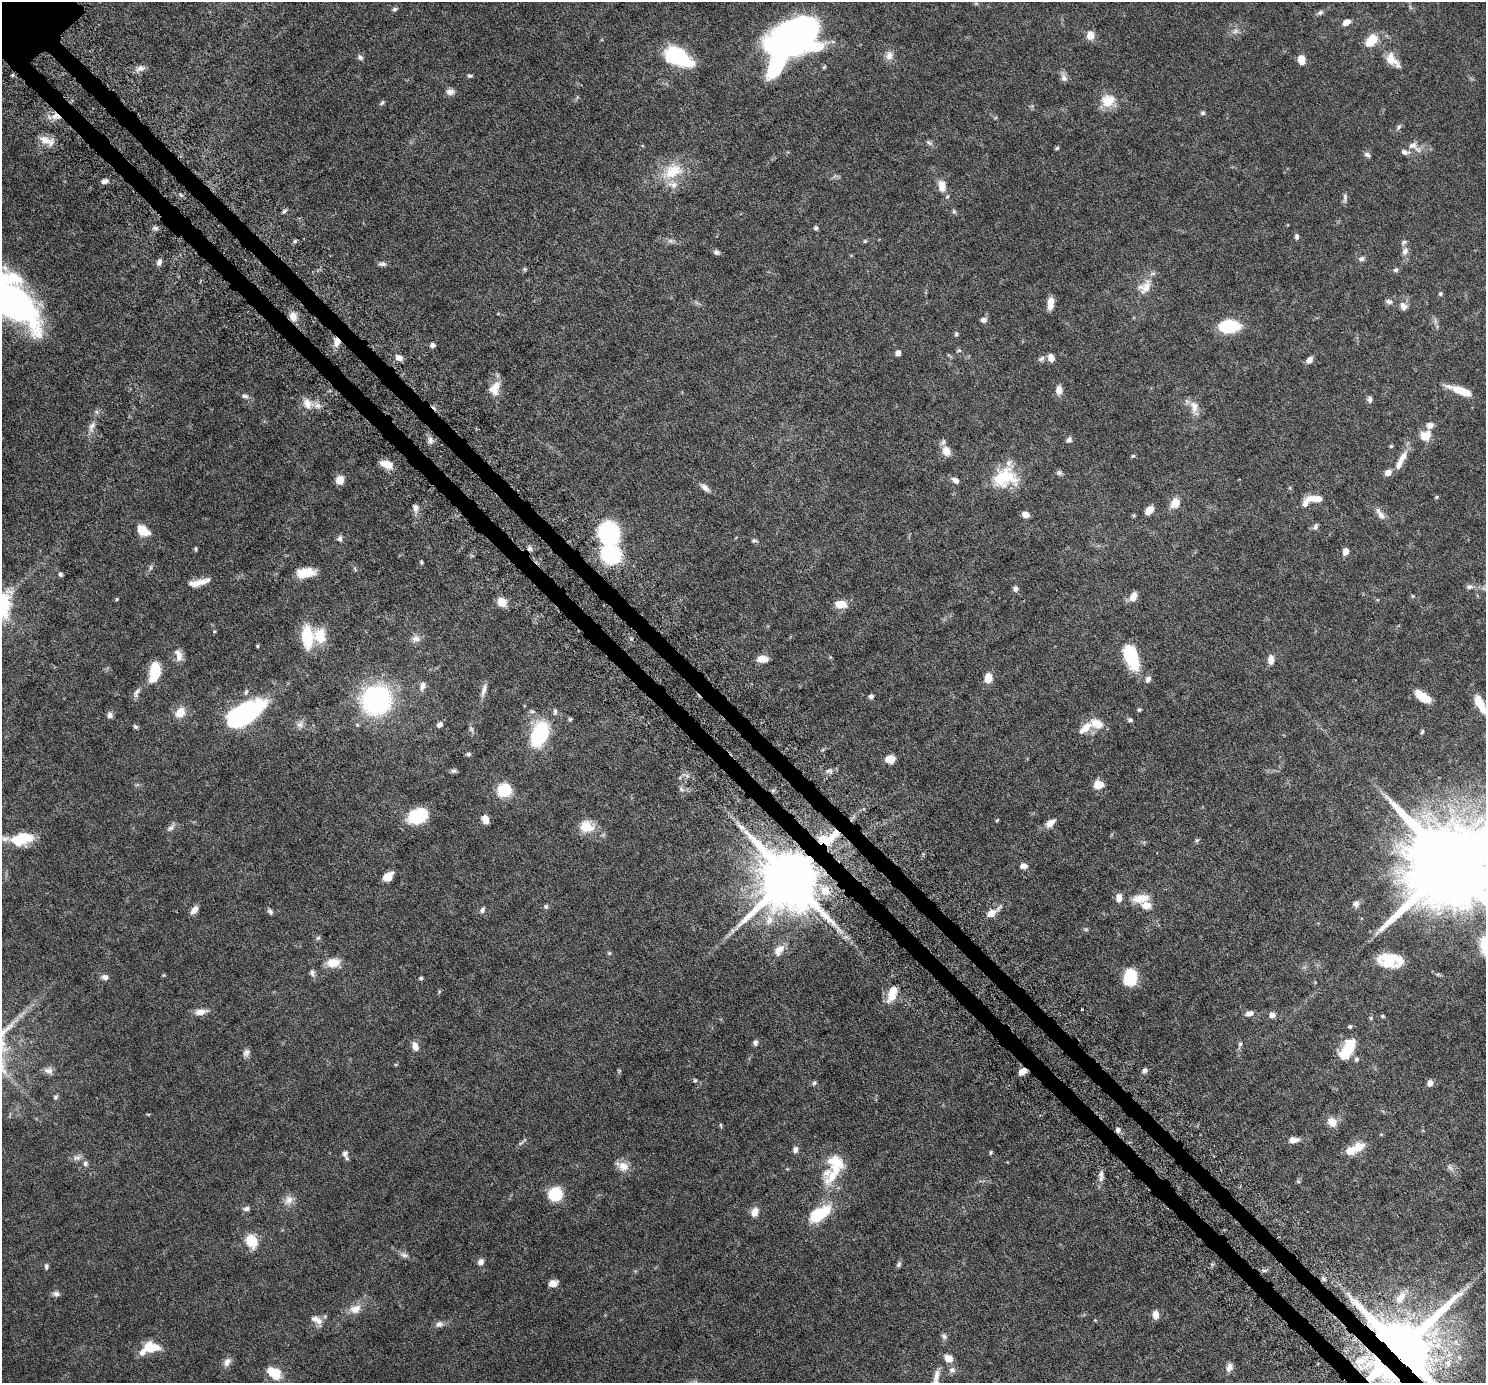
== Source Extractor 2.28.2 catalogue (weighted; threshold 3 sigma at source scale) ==
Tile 6 of 4 x 4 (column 2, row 2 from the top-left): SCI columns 1555-3038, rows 3109-4489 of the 6076 x 6075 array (HDU 1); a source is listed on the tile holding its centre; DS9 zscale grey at full resolution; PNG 1488 x 1385 px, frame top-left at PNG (2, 2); no overlay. Shown black and unused: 3% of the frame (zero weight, under 6 of 12 exposures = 4% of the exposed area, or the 3 px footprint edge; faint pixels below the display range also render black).
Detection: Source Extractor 2.28.2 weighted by HDU 2 'WHT'; one run over the whole footprint, this tile lists its part. Background 0.0542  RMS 0.0019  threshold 0.00759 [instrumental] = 3 sigma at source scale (4.09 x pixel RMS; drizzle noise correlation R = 1.36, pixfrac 0.8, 0.05/0.05 arcsec/px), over >= 5 px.
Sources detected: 285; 5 inside a brighter object's white glare — not listed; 18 inside a brighter listed object's ellipse — not listed separately; the other 262 listed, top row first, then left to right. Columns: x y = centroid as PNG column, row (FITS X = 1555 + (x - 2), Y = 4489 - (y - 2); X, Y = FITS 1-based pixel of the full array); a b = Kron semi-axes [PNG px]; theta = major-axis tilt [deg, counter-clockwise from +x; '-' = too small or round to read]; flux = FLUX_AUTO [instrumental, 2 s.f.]
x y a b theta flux
394 9 7 6 - 0.32
1320 13 8 6 32 0.44
1346 22 8 5 36 1.2
1235 31 10 6 21 0.63
798 33 38 31 22 61
1090 35 7 7 - 2
1372 40 15 9 47 3.5
889 55 13 10 77 1.1
678 56 23 12 -26 17
360 57 7 6 - 0.46
1301 59 7 5 -77 2.7
1392 60 24 12 -43 2.4
141 68 13 8 14 0.85
12 75 4 3 - 0.24
470 76 6 4 -6 0.29
1064 78 12 8 -67 0.73
450 92 11 8 1 0.77
1108 100 18 15 29 3.1
382 102 7 5 50 0.3
1203 113 6 5 - 0.33
56 116 13 9 -6 1.4
1399 127 7 5 69 0.35
46 140 22 8 -21 1.7
929 143 9 5 -41 0.39
1413 145 13 10 12 1.2
1057 148 5 4 - 0.25
1367 155 8 6 -33 0.49
673 171 30 19 27 5.5
105 181 7 5 4 0.6
942 186 16 10 -86 1.8
1345 198 13 5 86 0.5
284 211 7 4 29 0.32
954 211 6 5 - 0.27
155 228 8 5 -26 0.39
816 228 6 5 - 0.31
1297 237 7 5 90 0.4
295 241 5 4 - 0.24
670 241 9 5 -19 0.52
865 241 5 4 - 0.21
1405 251 11 8 66 0.82
716 252 7 6 - 0.47
1361 259 8 6 16 0.47
159 262 8 6 52 0.55
382 264 10 5 1 0.53
524 269 6 5 - 0.27
1396 270 7 6 - 0.32
1145 287 24 15 50 2.5
1440 294 5 5 - 0.24
9 298 85 27 -41 58
1389 301 9 6 -19 0.5
1050 303 12 6 85 1.6
1403 306 10 8 -47 0.94
293 316 12 9 -70 1.4
983 320 8 6 -8 0.56
1229 326 13 8 2 14
956 334 6 5 - 0.27
337 342 12 7 86 1.3
432 345 5 5 - 0.55
959 350 7 5 16 0.26
898 353 5 5 - 0.82
399 358 8 6 -16 0.96
1051 358 7 6 - 1.3
1041 359 10 6 30 0.47
1309 360 7 5 44 0.91
494 388 18 12 64 2.3
1059 390 10 7 -89 1.2
1461 391 25 7 -20 3.8
245 396 10 6 -16 0.5
1369 399 9 6 -77 0.47
307 404 13 9 -76 1.6
317 406 9 6 0 0.73
1194 407 17 11 -80 1.6
92 426 16 8 70 1.1
1425 435 14 12 37 2.1
430 440 9 7 -84 0.66
1069 440 8 6 42 0.48
1391 446 4 4 - 0.19
946 451 12 9 -63 1.9
1133 456 6 4 40 0.22
1403 457 18 8 58 1.7
387 464 12 7 -17 2.1
1059 472 7 7 - 0.4
1388 473 8 7 - 1
1005 477 26 22 2 7.7
339 480 7 6 - 2.3
955 480 10 6 -31 0.75
705 488 15 6 -41 0.79
1290 488 6 3 -72 0.19
1437 497 4 4 - 0.2
1315 499 23 7 -1 2
1175 503 9 7 55 2.6
415 507 9 6 90 0.68
1149 510 9 6 47 1.7
1025 514 7 6 - 1.1
1380 514 19 7 -55 1.1
1134 515 6 4 72 0.18
1316 527 9 6 73 0.45
142 530 12 8 -31 3.3
609 533 15 14 - 23
340 538 9 7 87 0.52
754 540 9 4 -8 0.31
196 549 7 3 -90 0.2
530 549 8 6 -42 0.49
1345 551 7 6 - 1
611 554 20 19 - 13
421 562 5 4 - 0.2
151 568 8 4 71 0.31
305 573 19 10 7 3.3
60 574 6 5 - 0.33
201 582 23 8 19 1.7
1469 587 9 6 -2 0.54
1015 589 7 6 - 0.48
1133 596 11 7 58 1.4
1413 596 5 4 - 0.19
117 599 5 4 - 0.17
502 602 10 8 -64 2
841 604 13 8 -3 2.2
214 631 4 4 - 0.16
320 636 17 14 -74 3.6
307 637 23 12 -86 6.2
416 639 12 8 0 0.98
257 646 4 4 - 0.18
178 655 16 8 -74 1.4
1131 656 24 11 -70 10
762 659 10 6 -1 2.1
1271 660 11 7 88 1.2
156 673 18 10 -84 5
988 678 10 7 80 2.2
1148 679 8 6 62 0.59
422 686 12 7 71 0.87
484 690 19 6 74 0.92
137 692 16 6 65 0.71
246 692 9 5 74 0.39
871 696 5 5 - 0.46
1422 697 17 8 -35 2.9
376 700 20 19 - 37
1480 703 16 8 -61 3.7
1139 710 6 5 - 0.23
532 711 6 5 - 0.32
180 712 13 10 46 2.2
555 712 9 5 85 0.4
246 714 28 15 31 30
110 715 8 6 -83 0.58
570 719 5 5 - 0.24
1130 720 6 5 - 0.37
1097 723 17 11 -23 2.4
300 725 10 9 - 0.79
357 725 5 4 - 0.2
439 725 7 5 39 0.59
135 727 6 4 -37 0.32
471 729 8 5 -60 0.41
1422 732 6 4 73 0.25
540 734 21 13 69 15
468 754 6 5 - 0.33
890 759 8 7 - 2.3
454 771 7 6 - 0.37
829 771 11 6 14 0.6
1099 784 9 8 - 2.3
681 789 8 4 -36 0.37
504 790 13 11 34 5.8
418 816 20 14 26 7.1
485 819 8 7 - 1.3
997 820 5 3 - 0.15
1050 823 13 7 41 1.3
586 827 14 12 -5 3.5
741 827 13 5 -35 0.85
170 828 13 6 47 0.63
22 839 25 13 12 5.1
829 839 33 11 40 4.8
1196 840 6 5 - 0.26
1451 864 36 20 40 4700
1023 866 8 6 -1 0.92
388 876 11 8 43 1.7
790 877 17 15 46 1600
825 891 15 13 -30 3
1141 898 24 11 8 2.5
1356 904 9 8 - 0.66
546 906 7 6 - 0.32
194 910 10 6 48 1.1
482 910 8 6 65 0.53
270 911 8 5 -51 0.4
992 912 20 7 35 1.7
769 920 14 10 75 1.7
1086 929 5 5 - 0.24
732 931 8 4 -82 0.3
318 938 6 6 - 0.33
779 950 17 9 50 1.6
609 953 5 4 - 0.2
1390 960 23 12 -4 6.2
333 963 13 9 6 2.8
312 973 8 6 -71 0.54
164 975 5 4 - 0.16
105 977 10 7 -12 0.65
1130 977 14 10 83 7.6
421 978 4 4 - 0.28
439 991 6 4 0 0.18
892 994 17 8 71 3.4
1082 1009 2 2 - 0.18
201 1012 15 7 10 1.4
1249 1013 11 6 13 0.71
1272 1015 7 6 - 0.75
1382 1016 5 4 - 0.21
1371 1018 5 5 - 0.21
1350 1026 5 4 - 0.25
755 1043 7 6 - 0.54
1240 1044 8 5 74 0.37
415 1046 13 8 -71 0.99
1348 1049 22 10 59 6.4
246 1053 10 8 62 0.68
1356 1059 6 5 - 0.36
1145 1070 6 5 - 0.45
48 1071 11 8 -6 0.82
1022 1072 8 6 39 1.3
695 1080 5 5 - 0.23
814 1083 7 5 73 0.3
1430 1083 7 6 - 0.8
55 1097 6 5 - 0.3
1332 1122 11 10 - 1.8
721 1125 7 3 -82 0.2
1118 1130 6 6 - 0.55
1294 1140 11 6 1 1.1
1354 1149 27 10 25 3
795 1150 9 6 78 0.61
345 1153 10 8 72 0.65
990 1153 6 3 83 0.2
77 1158 13 6 5 0.72
85 1163 7 7 - 0.46
836 1163 24 19 -72 4.7
623 1166 15 13 -23 1.7
1450 1168 9 4 -48 0.45
1101 1174 11 6 82 0.74
1298 1181 6 3 -19 0.19
555 1194 11 10 - 7.8
289 1200 15 11 63 1.3
246 1209 9 6 11 0.5
755 1212 9 7 66 1.8
819 1214 24 12 31 7.5
251 1241 13 11 -65 4.3
405 1255 12 6 -12 0.61
481 1262 8 7 - 0.74
899 1264 8 5 58 0.4
46 1266 7 5 85 0.36
1324 1279 7 5 15 0.39
553 1283 9 7 5 1.2
56 1294 9 6 -15 0.56
1400 1298 21 11 56 2.5
355 1309 17 12 15 1.9
1155 1315 8 6 87 1.4
317 1320 18 9 -34 1.3
1095 1320 4 4 - 0.12
439 1324 11 8 18 0.74
944 1336 8 6 -55 0.46
150 1348 22 11 17 4.2
1401 1349 17 16 - 1900
949 1358 8 6 -33 1.9
227 1362 13 8 52 0.9
1448 1363 10 8 90 1.2
1229 1367 11 7 72 0.88
952 1370 9 7 -26 0.61
1380 1371 75 53 -21 180
274 1373 15 10 -34 4.1
936 1376 17 7 78 1.2
Overlapping masked pixels (flux is a lower limit): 11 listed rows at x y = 56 116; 337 342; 530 549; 829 839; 790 877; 825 891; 1022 1072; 1118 1130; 1324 1279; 1401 1349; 1380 1371
Isophote crosses this tile's border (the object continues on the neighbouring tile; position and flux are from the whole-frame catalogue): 5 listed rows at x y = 9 298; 1480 703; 1451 864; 1401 1349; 1380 1371